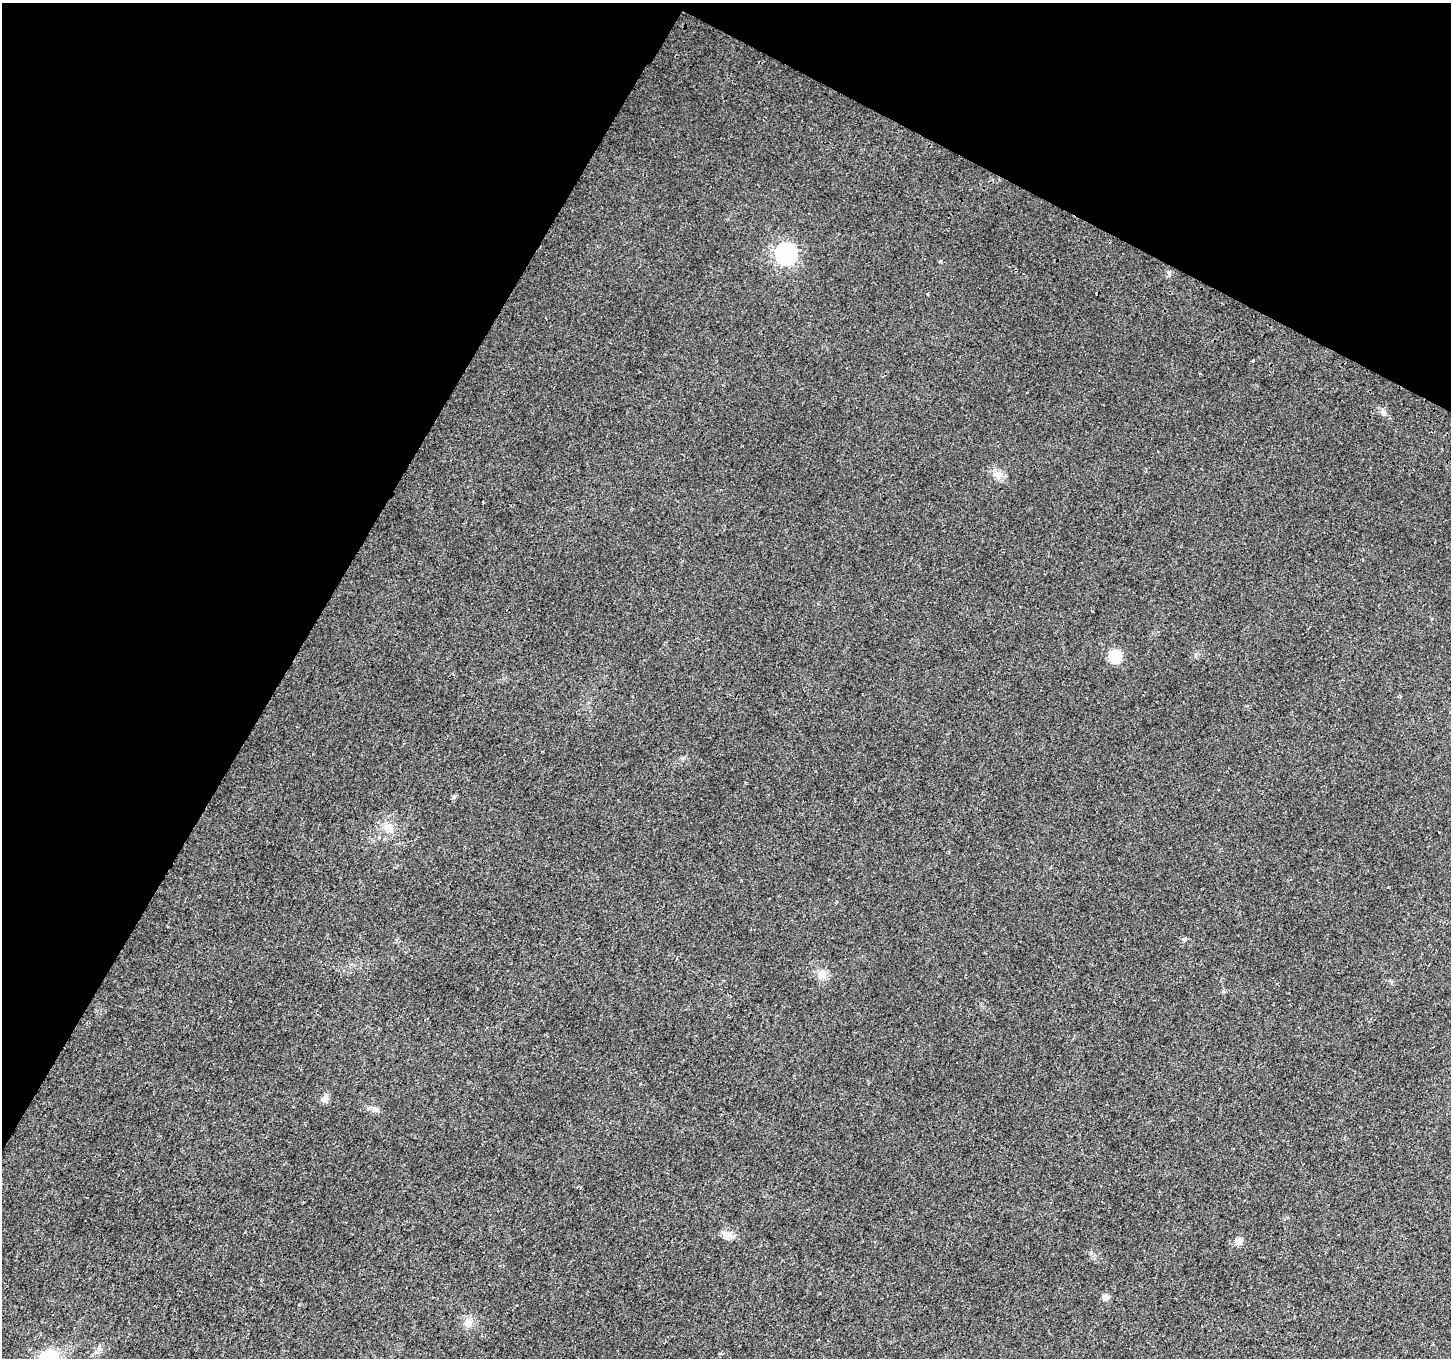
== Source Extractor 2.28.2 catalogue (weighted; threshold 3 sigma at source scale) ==
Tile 2 of 4 x 4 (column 2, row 1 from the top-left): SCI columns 1486-2934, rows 4387-5742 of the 5859 x 5992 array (HDU 1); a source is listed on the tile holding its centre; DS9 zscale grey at full resolution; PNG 1453 x 1360 px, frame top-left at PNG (2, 3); no overlay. Shown black and unused: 28% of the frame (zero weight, under 2 of 3 exposures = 3% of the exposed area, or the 3 px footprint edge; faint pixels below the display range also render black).
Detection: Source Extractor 2.28.2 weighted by HDU 2 'WHT'; one run over the whole footprint, this tile lists its part. Background 0.0266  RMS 0.0078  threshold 0.0352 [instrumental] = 3 sigma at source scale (4.5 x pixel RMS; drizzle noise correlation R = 1.50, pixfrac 1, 0.0396/0.0396 arcsec/px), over >= 5 px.
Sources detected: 20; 2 cosmic-ray / hot-pixel residue — not listed; the other 18 listed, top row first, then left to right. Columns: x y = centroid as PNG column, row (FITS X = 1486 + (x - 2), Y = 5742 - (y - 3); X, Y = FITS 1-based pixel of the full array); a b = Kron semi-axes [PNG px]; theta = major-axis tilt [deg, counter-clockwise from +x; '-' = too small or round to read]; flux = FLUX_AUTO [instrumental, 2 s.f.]
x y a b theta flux
786 253 10 9 - 290
940 261 3 3 - 2.8
1169 273 6 6 - 1.7
927 294 3 3 - 4.7
1253 360 4 3 - 7.2
998 475 11 10 - 5.4
1115 656 9 9 - 28
454 797 7 5 69 1.3
388 827 15 9 3 7
1184 939 5 5 - 1.1
822 974 13 11 -50 6.6
325 1098 11 8 58 3.6
375 1109 9 6 -14 2.6
728 1235 14 10 -6 5.6
1239 1241 9 7 36 4.3
1105 1297 8 7 - 3.6
468 1323 13 10 -73 5.5
48 1355 30 15 22 20
Isophote crosses this tile's border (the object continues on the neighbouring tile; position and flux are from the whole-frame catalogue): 1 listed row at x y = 48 1355
Unlisted compact peaks at least as high as the median listed source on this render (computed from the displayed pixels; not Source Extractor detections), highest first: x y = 1383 412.